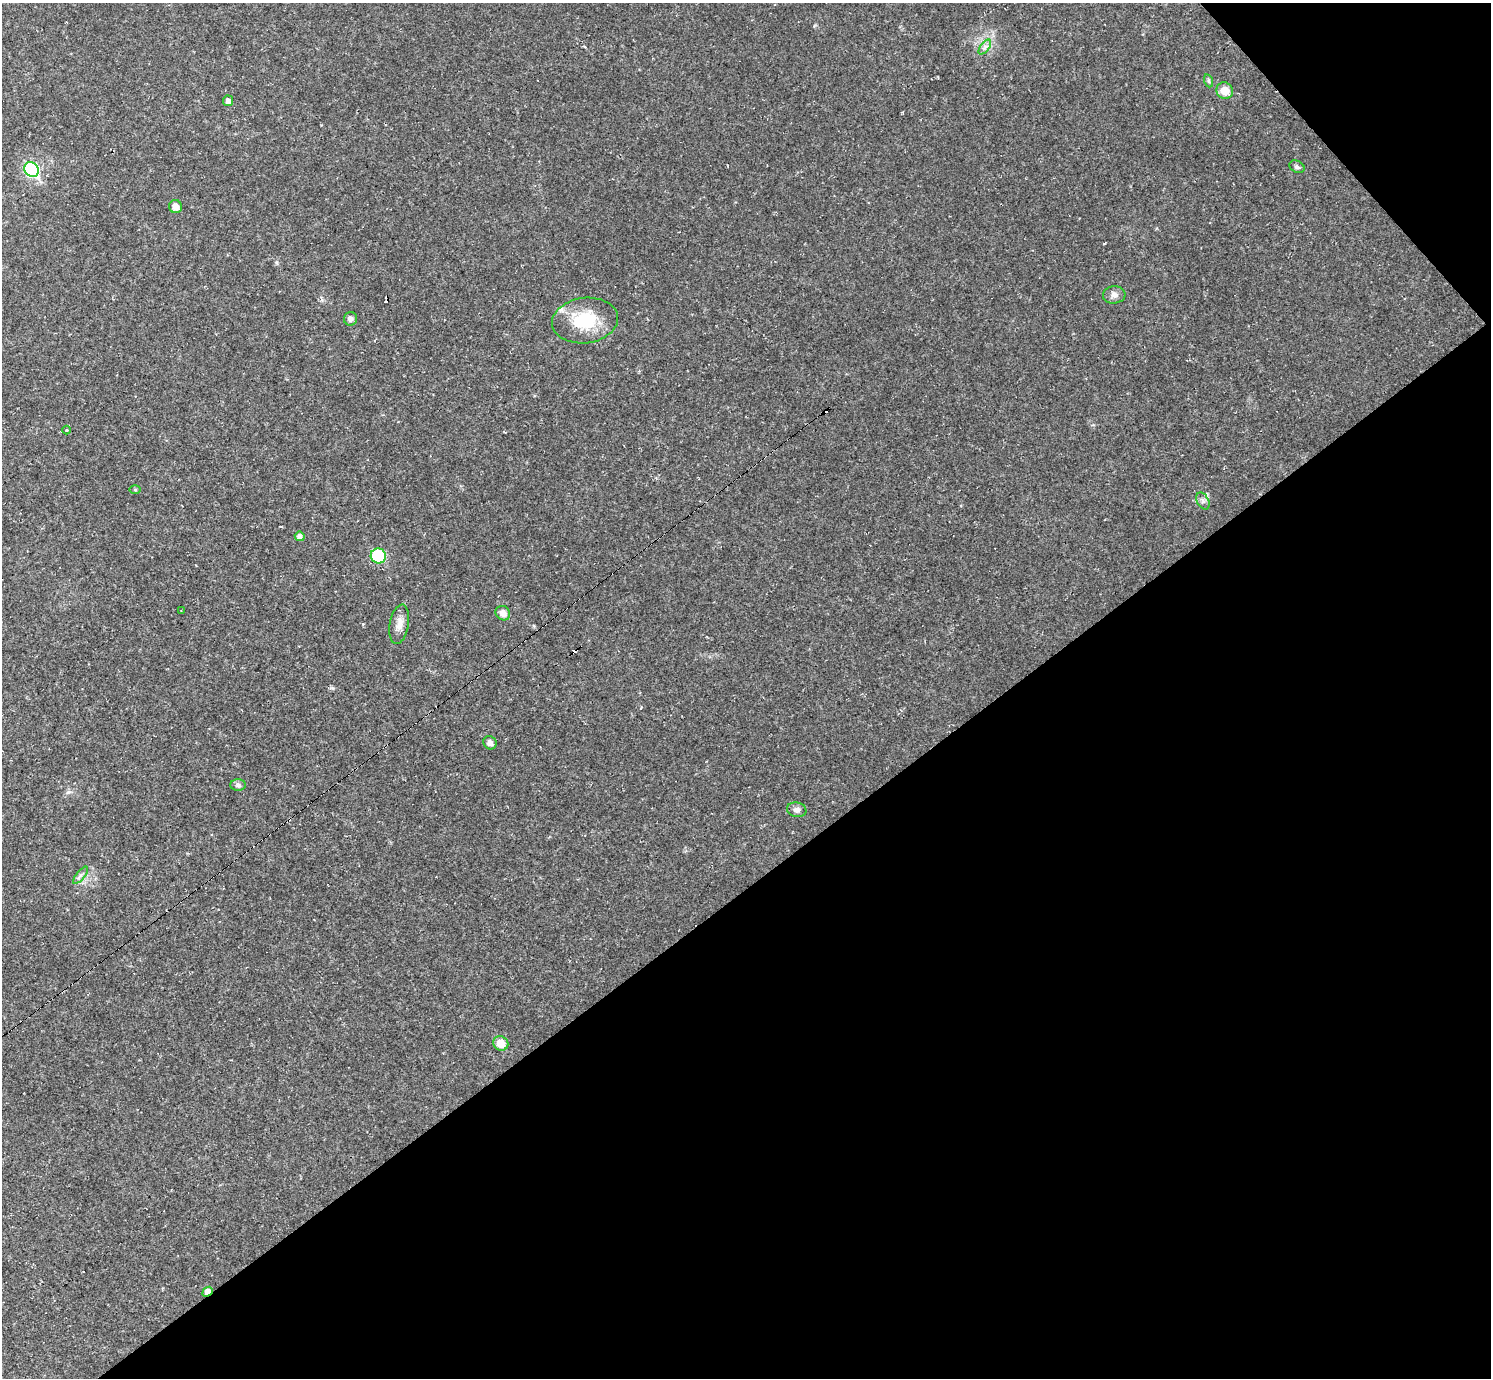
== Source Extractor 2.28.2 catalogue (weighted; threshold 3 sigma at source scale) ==
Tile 12 of 4 x 4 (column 4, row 3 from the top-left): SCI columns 4468-5956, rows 1671-3046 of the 5956 x 5953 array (HDU 1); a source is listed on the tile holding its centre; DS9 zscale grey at full resolution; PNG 1493 x 1380 px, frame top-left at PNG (2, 3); each listed source drawn as its Kron ellipse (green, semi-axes under 4 px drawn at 4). Shown black and unused: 38% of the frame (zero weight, under 2 of 3 exposures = <1% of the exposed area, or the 3 px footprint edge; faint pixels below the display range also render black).
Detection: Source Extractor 2.28.2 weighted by HDU 2 'WHT'; one run over the whole footprint, this tile lists its part. Background 0.0519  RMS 0.0075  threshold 0.0336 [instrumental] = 3 sigma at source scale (4.5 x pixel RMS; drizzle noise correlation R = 1.50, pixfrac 1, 0.05/0.05 arcsec/px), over >= 5 px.
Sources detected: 28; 4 cosmic-ray / hot-pixel residue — neither listed nor drawn; the other 24 listed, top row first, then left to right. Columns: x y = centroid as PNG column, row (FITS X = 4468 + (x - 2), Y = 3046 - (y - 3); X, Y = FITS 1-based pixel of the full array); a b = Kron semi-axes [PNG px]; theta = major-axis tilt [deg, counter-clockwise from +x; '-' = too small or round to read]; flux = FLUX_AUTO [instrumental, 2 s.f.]
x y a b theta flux
985 47 8 4 54 2.3
1209 81 7 4 -72 1.2
1225 91 8 8 - 9.5
228 101 5 5 - 3.7
1297 167 8 5 -28 1.8
31 170 8 7 - 100
175 207 6 6 - 4.7
1114 295 11 8 4 3.8
350 319 7 6 - 2.9
585 321 33 22 8 33
67 430 4 3 - 0.65
135 490 5 3 - 0.81
1203 501 9 6 -61 2.2
300 536 5 5 - 3.4
378 556 7 7 - 40
181 611 3 2 - 0.46
503 613 8 6 -44 4.8
399 624 20 9 80 6.3
490 743 7 6 - 3.4
238 785 8 5 -1 2.1
797 810 10 7 -11 2.8
81 875 10 4 50 2
501 1043 8 7 - 11
208 1292 5 4 - 7.6
Overlapping masked pixels (flux is a lower limit): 1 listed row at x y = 208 1292
Unlisted compact peaks at least as high as the median listed source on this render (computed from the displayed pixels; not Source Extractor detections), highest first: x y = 332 688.